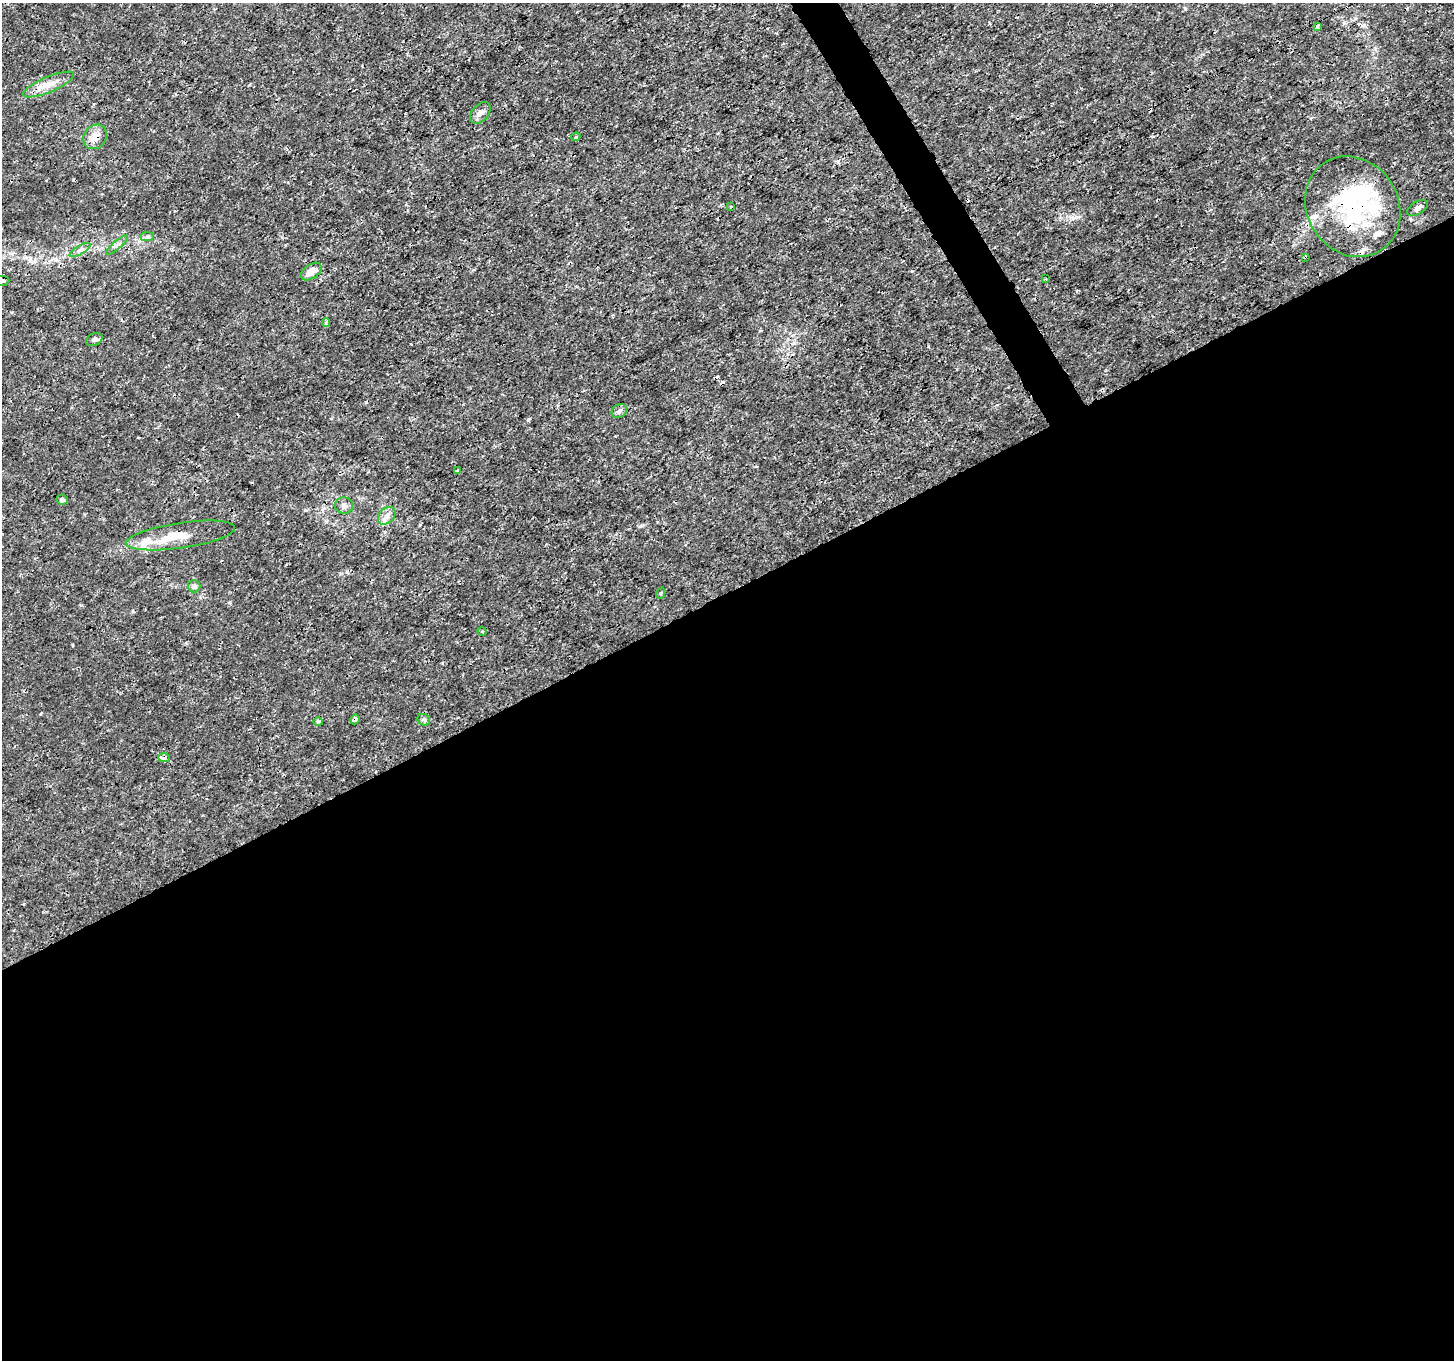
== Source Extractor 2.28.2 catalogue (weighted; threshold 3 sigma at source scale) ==
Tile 15 of 4 x 4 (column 3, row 4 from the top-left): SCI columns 2909-4360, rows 169-1526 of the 5814 x 5707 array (HDU 1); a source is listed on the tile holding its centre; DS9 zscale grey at full resolution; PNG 1456 x 1362 px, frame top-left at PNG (2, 3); each listed source drawn as its Kron ellipse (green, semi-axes under 4 px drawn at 4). Shown black and unused: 58% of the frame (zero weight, under 3 of 4 exposures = <1% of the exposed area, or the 3 px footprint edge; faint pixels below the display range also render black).
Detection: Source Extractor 2.28.2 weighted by HDU 2 'WHT'; one run over the whole footprint, this tile lists its part. Background 0.00183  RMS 7.9e-04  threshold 0.00357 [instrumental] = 3 sigma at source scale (4.5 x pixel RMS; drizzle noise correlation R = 1.50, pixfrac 1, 0.0396/0.0396 arcsec/px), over >= 5 px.
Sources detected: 42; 2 inside a brighter object's white glare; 6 cosmic-ray / hot-pixel residue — neither listed nor drawn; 4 inside a brighter listed object's ellipse — not listed separately; the other 30 listed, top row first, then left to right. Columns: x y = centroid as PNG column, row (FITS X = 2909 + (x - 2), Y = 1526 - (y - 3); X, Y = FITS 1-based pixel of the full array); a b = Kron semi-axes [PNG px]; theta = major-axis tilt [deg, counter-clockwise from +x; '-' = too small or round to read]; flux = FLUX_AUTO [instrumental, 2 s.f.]
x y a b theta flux
1317 26 4 3 - 0.25
48 85 27 7 23 1
480 113 12 8 49 0.43
95 137 13 11 53 0.8
576 137 4 3 - 0.11
730 207 3 2 - 0.066
1353 207 52 45 -56 9.8
1418 208 11 6 31 0.34
147 237 7 4 1 0.17
117 245 14 3 42 0.23
80 250 12 4 30 0.25
1305 257 3 2 - 0.071
311 272 12 7 34 0.75
1045 279 3 2 - 0.063
2 281 8 5 6 0.17
326 323 4 3 - 0.19
94 339 8 6 25 0.23
619 411 8 6 35 0.23
458 470 4 3 - 0.12
62 500 5 5 - 0.23
344 506 9 8 - 0.3
387 516 10 7 46 0.43
180 535 55 12 8 2.2
194 586 6 6 - 0.17
661 593 6 3 71 0.084
482 631 5 3 - 0.075
355 719 5 4 - 0.31
424 720 6 5 - 0.21
318 722 4 4 - 0.13
164 758 6 4 -1 0.34
Overlapping masked pixels (flux is a lower limit): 5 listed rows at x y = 95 137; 1353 207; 1305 257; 355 719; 164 758
Isophote crosses this tile's border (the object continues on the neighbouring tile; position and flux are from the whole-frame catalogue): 1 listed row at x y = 2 281
Unlisted compact peaks at least as high as the median listed source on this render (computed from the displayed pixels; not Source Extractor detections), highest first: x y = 641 526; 528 420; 912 271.